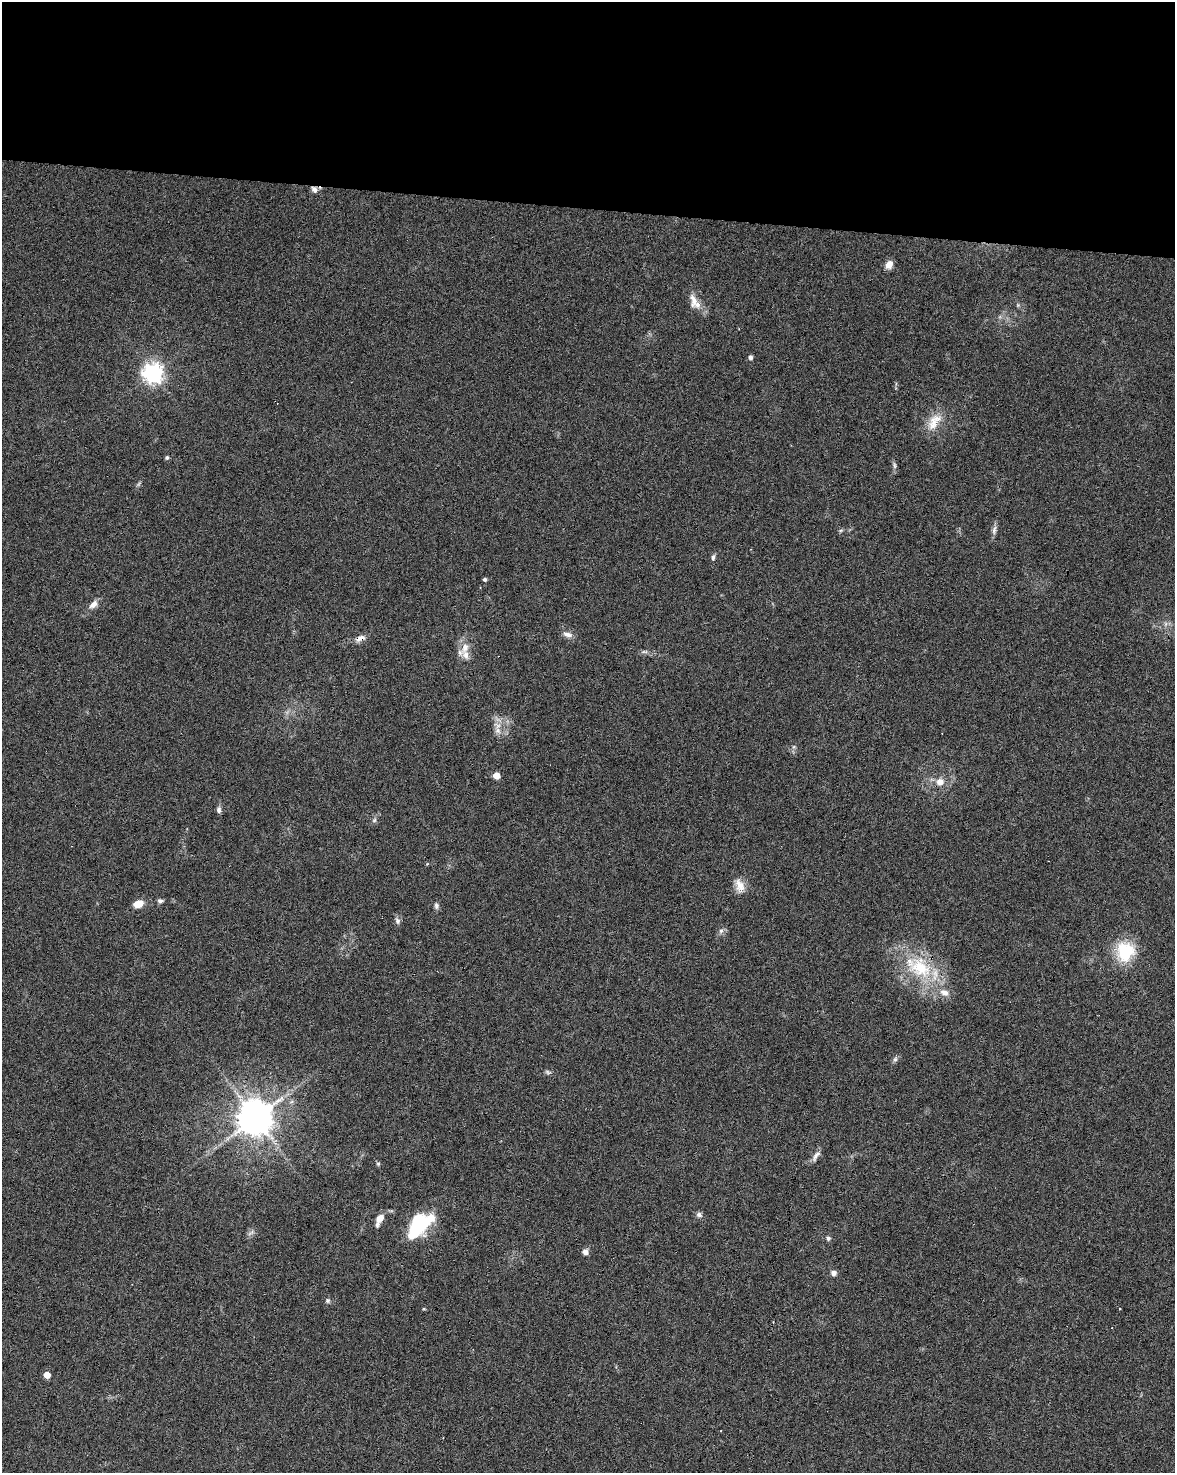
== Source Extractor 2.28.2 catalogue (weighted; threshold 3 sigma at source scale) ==
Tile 3 of 4 x 3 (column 3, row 1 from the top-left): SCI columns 2354-3526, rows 3224-4694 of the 4700 x 4920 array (HDU 1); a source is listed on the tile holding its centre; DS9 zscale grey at full resolution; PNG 1177 x 1475 px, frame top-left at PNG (2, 2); no overlay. Shown black and unused: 14% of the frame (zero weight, under 3 of 6 exposures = <1% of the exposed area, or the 3 px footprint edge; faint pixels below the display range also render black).
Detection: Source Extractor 2.28.2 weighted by HDU 2 'WHT'; one run over the whole footprint, this tile lists its part. Background 0.0445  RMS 0.0036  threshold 0.0148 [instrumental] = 3 sigma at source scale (4.09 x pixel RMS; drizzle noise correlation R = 1.36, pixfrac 0.8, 0.0396/0.0396 arcsec/px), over >= 5 px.
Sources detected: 55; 6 cosmic-ray / hot-pixel residue — not listed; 3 inside a brighter listed object's ellipse — not listed separately; the other 46 listed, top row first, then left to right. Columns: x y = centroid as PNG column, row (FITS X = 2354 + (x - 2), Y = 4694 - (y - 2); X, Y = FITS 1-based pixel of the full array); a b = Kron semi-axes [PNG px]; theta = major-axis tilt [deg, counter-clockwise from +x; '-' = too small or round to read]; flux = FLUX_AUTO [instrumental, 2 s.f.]
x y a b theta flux
314 190 10 7 -55 1.5
889 265 9 7 56 2.6
693 300 23 10 -77 3.9
751 357 5 4 - 1.2
153 373 7 7 - 190
933 424 24 15 69 6.4
167 457 5 5 - 0.54
894 465 10 5 -77 0.89
841 530 6 4 18 0.47
994 530 13 6 78 1.4
713 557 8 5 81 0.83
485 579 4 4 - 0.65
93 604 12 7 45 2.1
567 634 14 6 -18 1.8
360 638 15 7 20 2.1
465 647 19 10 65 3.8
644 652 10 4 0 0.86
498 730 12 8 -57 2.1
497 776 5 5 - 5.3
940 782 9 9 - 2.8
219 810 8 6 88 1.1
374 820 7 5 46 0.72
740 885 18 11 -66 3.7
160 901 8 5 -6 0.79
138 904 10 7 21 4.1
436 906 8 6 -85 0.96
397 921 10 7 -76 1.1
721 931 7 5 43 0.95
1125 952 21 19 75 16
920 968 38 28 -40 23
895 1059 8 6 67 0.83
548 1072 9 5 -16 0.72
255 1118 10 10 - 860
816 1156 18 6 57 1.7
378 1164 6 5 - 0.53
699 1215 8 7 - 1.1
379 1219 14 7 64 3.2
418 1225 27 16 59 26
251 1233 12 5 31 1
828 1238 6 6 - 0.75
585 1252 7 7 - 1.5
833 1273 7 6 - 1.4
328 1301 6 6 - 0.74
424 1309 5 3 - 0.3
47 1375 5 4 - 4.3
721 1431 2 2 - 0.2
Overlapping masked pixels (flux is a lower limit): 4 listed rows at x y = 314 190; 360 638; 920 968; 255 1118